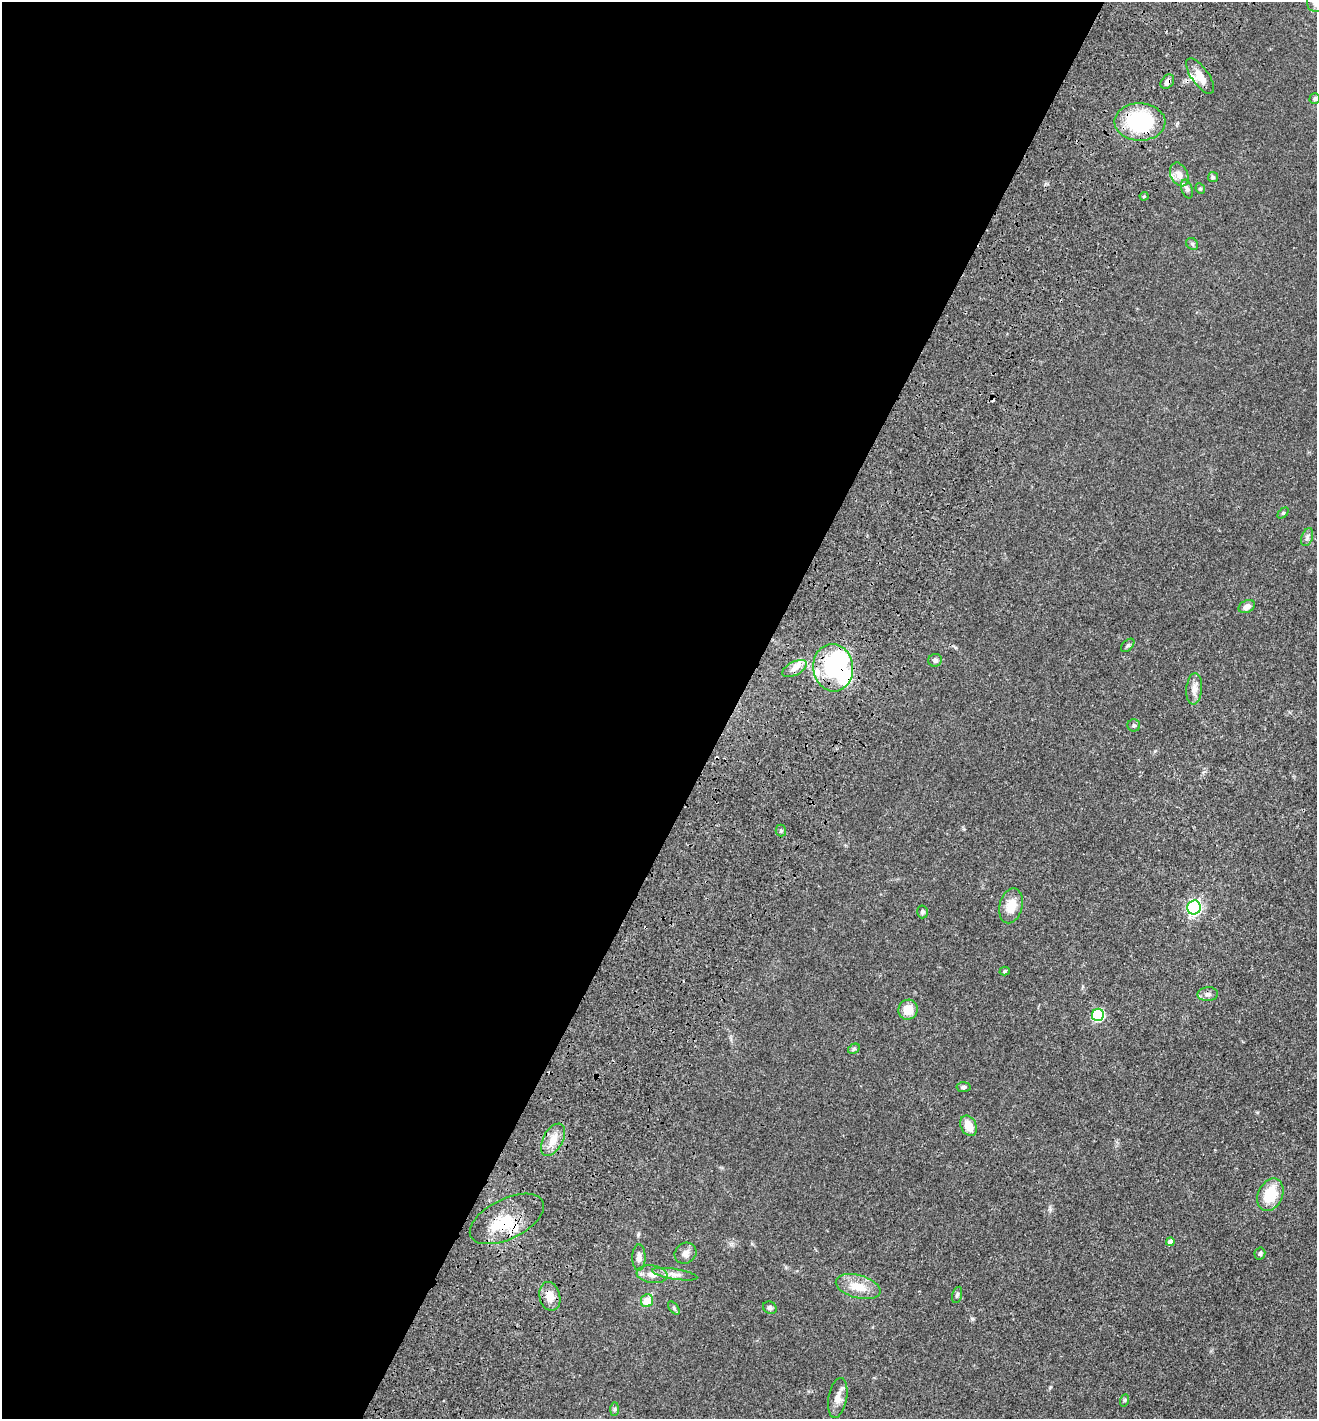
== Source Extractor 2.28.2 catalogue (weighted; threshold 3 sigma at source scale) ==
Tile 5 of 4 x 4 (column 1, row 2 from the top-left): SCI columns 335-1649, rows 2973-4389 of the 6066 x 6001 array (HDU 1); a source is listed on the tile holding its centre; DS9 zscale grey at full resolution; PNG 1319 x 1421 px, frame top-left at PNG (2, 2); each listed source drawn as its Kron ellipse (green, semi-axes under 4 px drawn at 4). Shown black and unused: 56% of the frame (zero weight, under 3 of 4 exposures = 11% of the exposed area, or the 3 px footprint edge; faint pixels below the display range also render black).
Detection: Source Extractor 2.28.2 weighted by HDU 2 'WHT'; one run over the whole footprint, this tile lists its part. Background 0.0631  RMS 0.0045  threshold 0.0202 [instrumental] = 3 sigma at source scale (4.5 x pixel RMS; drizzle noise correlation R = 1.50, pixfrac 1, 0.05/0.05 arcsec/px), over >= 5 px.
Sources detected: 59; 2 inside a brighter object's white glare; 2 cosmic-ray / hot-pixel residue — neither listed nor drawn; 6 inside a brighter listed object's ellipse — not listed separately; the other 49 listed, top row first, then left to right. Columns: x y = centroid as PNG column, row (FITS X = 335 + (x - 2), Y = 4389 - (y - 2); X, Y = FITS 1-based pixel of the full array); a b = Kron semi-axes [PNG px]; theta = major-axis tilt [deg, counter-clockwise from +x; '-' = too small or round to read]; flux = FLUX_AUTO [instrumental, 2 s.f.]
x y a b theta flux
1316 2 9 9 - 2.6
1200 76 21 8 -55 5.2
1167 82 8 6 51 1.8
1315 99 5 5 - 0.77
1140 122 25 18 -2 39
1179 174 12 8 -65 2.9
1213 177 5 5 - 0.7
1187 189 10 5 -72 1.3
1200 189 5 4 - 0.66
1144 196 4 4 - 0.56
1192 244 6 5 - 0.82
1283 513 6 4 45 0.58
1307 537 9 5 71 1.2
1247 607 8 6 27 2.4
1128 645 8 5 45 0.87
935 660 7 6 - 1.3
794 668 13 6 28 2.9
833 668 24 20 -83 25
1194 689 15 8 85 2.8
1134 725 6 6 - 0.87
781 830 6 5 - 0.81
1011 906 18 11 75 6.7
1194 907 7 6 - 86
922 912 6 5 - 0.98
1005 971 5 4 - 0.66
1208 994 10 7 4 1.8
908 1010 10 9 - 6.7
1098 1015 6 6 - 42
854 1049 6 4 30 0.67
963 1087 7 5 4 0.98
969 1126 11 7 -63 6.2
553 1140 17 10 62 5.6
1270 1195 17 12 65 13
507 1219 40 20 26 15
1170 1242 4 4 - 1.9
685 1253 11 10 - 2.5
1260 1254 6 5 - 0.93
639 1257 13 6 90 2.1
652 1274 15 8 -7 3.9
675 1274 23 5 -9 2.8
858 1287 23 11 -15 8.2
957 1295 8 4 74 0.85
550 1296 14 10 -76 5
647 1301 6 6 - 7.3
674 1308 7 4 -54 0.72
770 1308 7 6 - 0.95
838 1398 20 9 79 3.8
1125 1400 6 4 71 0.63
614 1409 7 4 89 0.74
Overlapping masked pixels (flux is a lower limit): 4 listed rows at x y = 1167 82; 1140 122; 1194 907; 507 1219
Isophote crosses this tile's border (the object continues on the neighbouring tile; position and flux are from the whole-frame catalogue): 1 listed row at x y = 1316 2
Unlisted compact peaks at least as high as the median listed source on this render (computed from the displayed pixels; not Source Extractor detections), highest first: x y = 972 1319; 1050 1387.